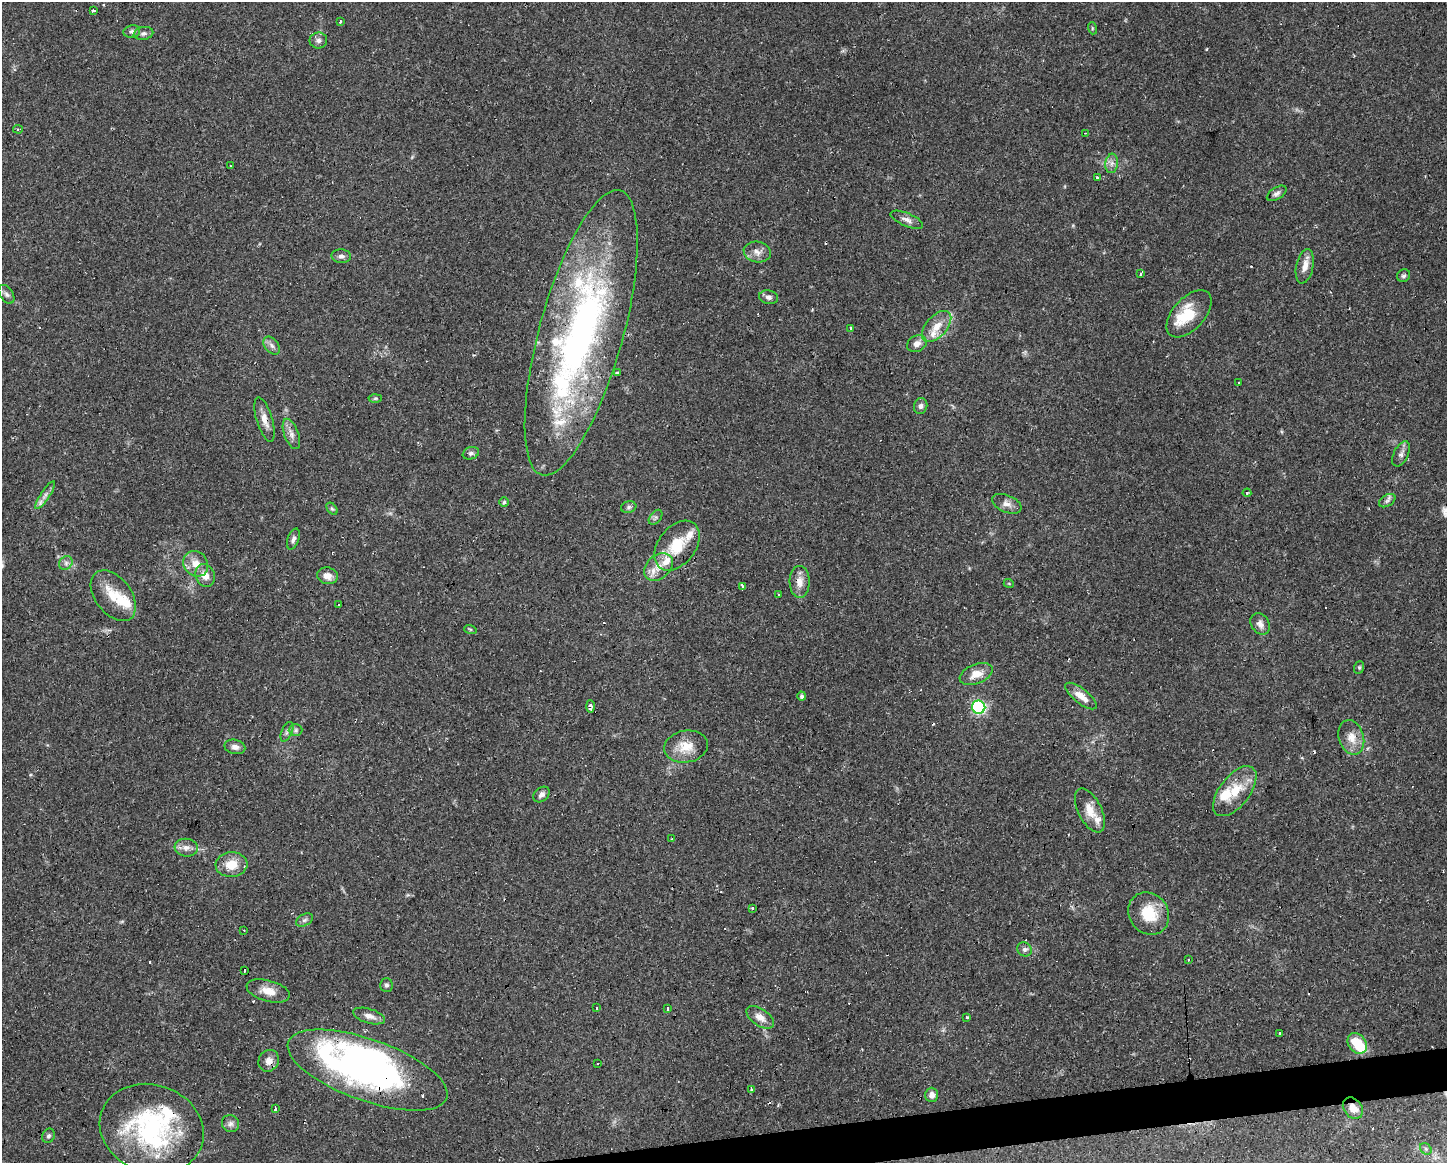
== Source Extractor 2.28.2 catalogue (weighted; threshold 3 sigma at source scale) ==
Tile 5 of 3 x 4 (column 2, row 2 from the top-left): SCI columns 1497-2941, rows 2321-3481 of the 4396 x 4641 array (HDU 1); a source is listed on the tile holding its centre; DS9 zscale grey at full resolution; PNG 1449 x 1165 px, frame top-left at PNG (2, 2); each listed source drawn as its Kron ellipse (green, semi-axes under 4 px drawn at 4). Shown black and unused: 2% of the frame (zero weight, under 2 of 3 exposures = <1% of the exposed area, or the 3 px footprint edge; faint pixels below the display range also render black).
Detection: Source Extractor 2.28.2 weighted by HDU 2 'WHT'; one run over the whole footprint, this tile lists its part. Background 0.0625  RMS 0.0054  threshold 0.0244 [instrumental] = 3 sigma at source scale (4.5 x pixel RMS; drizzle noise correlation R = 1.50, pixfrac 1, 0.0396/0.0396 arcsec/px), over >= 5 px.
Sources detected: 140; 3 inside a brighter object's white glare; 23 cosmic-ray / hot-pixel residue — neither listed nor drawn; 13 inside a brighter listed object's ellipse — not listed separately; the other 101 listed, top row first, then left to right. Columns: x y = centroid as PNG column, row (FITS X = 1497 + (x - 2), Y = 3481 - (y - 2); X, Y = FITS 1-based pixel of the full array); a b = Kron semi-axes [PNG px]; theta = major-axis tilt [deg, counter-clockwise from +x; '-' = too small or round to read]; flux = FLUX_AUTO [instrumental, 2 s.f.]
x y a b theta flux
93 11 4 3 - 1.4
340 21 4 3 - 0.65
1092 28 6 4 -73 0.64
132 31 8 6 11 1.5
143 33 10 6 11 1.7
318 41 9 8 - 2.1
18 129 5 4 - 0.86
1086 133 4 2 - 0.51
1112 163 10 6 83 2.4
230 165 3 2 - 0.38
1097 177 3 3 - 2.4
1277 193 11 6 33 1.8
907 220 17 6 -23 2.9
757 252 14 10 -11 3.9
341 256 9 7 -3 1.9
1305 266 17 8 78 4.7
1141 274 3 3 - 1.1
1404 276 7 6 - 1.2
6 294 10 6 -57 1.9
768 297 9 7 -8 1.9
1189 314 28 16 48 17
936 326 19 10 48 7.5
850 329 3 3 - 3.4
581 333 147 42 75 250
917 344 10 8 27 3.2
272 345 10 6 -50 2.3
617 373 3 3 - 1.2
1239 383 3 2 - 0.67
375 398 6 4 1 0.86
921 406 8 6 77 1.7
265 420 23 8 -73 5
291 434 16 7 -70 3.4
471 453 8 6 20 1.4
1401 454 13 7 64 2.5
1247 493 4 4 - 0.66
45 495 16 4 56 2.6
1387 501 9 5 31 1.7
504 502 5 5 - 0.8
1007 504 15 8 -23 3.5
629 507 8 6 17 1.3
332 509 7 4 -52 0.9
656 517 8 5 52 1.3
293 539 11 5 69 1.8
677 546 28 18 52 18
66 563 7 6 - 1.7
196 564 13 11 -51 6.5
658 567 16 11 41 7.4
205 575 11 9 -67 4.7
327 576 10 8 -12 4.3
800 582 16 10 -89 5.4
1009 584 5 3 - 0.46
742 586 3 3 - 10
778 594 3 3 - 1.1
113 596 29 18 -53 15
338 604 3 3 - 1.4
1260 624 11 9 -57 3.1
470 629 6 4 -18 0.65
1359 667 6 5 - 0.81
976 674 17 9 22 6.7
802 696 4 4 - 1.3
1081 696 19 7 -38 6.2
590 706 6 3 -89 2
979 707 7 6 - 91
296 730 7 6 - 1.3
287 732 10 5 65 1.7
1351 737 18 12 -73 6.8
235 747 10 7 -13 2.5
686 747 22 16 10 11
1235 791 29 15 52 15
541 795 9 6 41 2
1090 810 24 11 -63 8
671 839 3 2 - 0.74
186 848 12 9 -7 3.3
231 864 16 12 5 9.5
753 908 3 3 - 1.9
1149 914 22 19 -52 16
304 920 9 6 27 1.5
244 930 2 2 - 0.54
1024 949 7 7 - 1.7
1188 959 3 3 - 1
245 971 3 2 - 0.87
386 985 7 6 - 1.3
268 991 22 10 -15 7.3
596 1008 3 2 - 0.83
667 1009 4 3 - 3.9
369 1016 16 7 -16 3.9
760 1017 15 8 -34 4.7
966 1017 3 3 - 1.2
1280 1033 3 3 - 1.3
1357 1043 11 8 -53 15
269 1061 11 10 - 4.7
598 1064 3 3 - 0.76
368 1070 84 31 -20 220
751 1089 3 2 - 0.63
932 1095 7 6 - 2.9
1353 1108 12 9 -51 5.1
275 1109 3 3 - 1.6
230 1124 9 8 - 2.2
152 1129 53 44 -19 79
48 1136 7 6 - 1.2
1426 1149 6 5 - 1.2
Overlapping masked pixels (flux is a lower limit): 6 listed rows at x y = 581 333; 265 420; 269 1061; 368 1070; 1353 1108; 152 1129